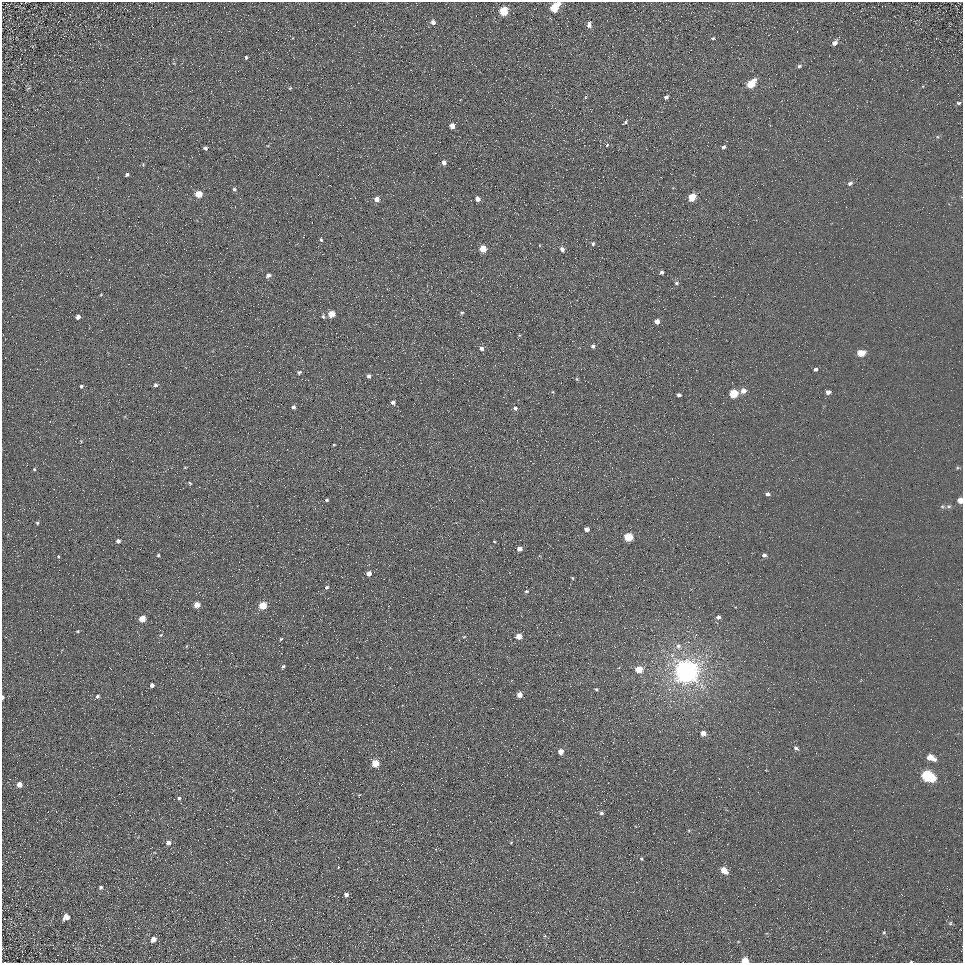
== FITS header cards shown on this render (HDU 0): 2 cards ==
NAXIS1  =                  961
NAXIS2  =                  961

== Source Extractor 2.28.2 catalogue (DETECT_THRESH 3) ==
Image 961 x 961 px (HDU 0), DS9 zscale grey, 1 PNG px = 1 image px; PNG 965 x 965 px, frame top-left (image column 1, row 961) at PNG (2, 2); no overlay
Background 5.37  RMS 7.8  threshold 23.3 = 3 sigma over >= 5 px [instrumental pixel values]
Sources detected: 124; all 124 listed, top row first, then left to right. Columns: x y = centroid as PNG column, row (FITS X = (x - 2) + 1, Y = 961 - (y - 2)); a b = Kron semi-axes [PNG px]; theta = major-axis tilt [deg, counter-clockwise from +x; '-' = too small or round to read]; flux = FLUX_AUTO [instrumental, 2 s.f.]
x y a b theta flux
558 3 5 4 - 2700
554 8 6 5 - 16000
504 11 6 5 - 20000
433 22 6 5 - 2200
589 25 6 5 - 2300
713 38 5 4 - 640
835 43 7 5 43 2300
246 57 5 3 - 750
799 66 6 4 19 990
751 84 7 5 50 17000
290 88 5 3 - 530
586 97 5 3 - 520
666 98 5 4 - 1700
958 103 5 4 - 920
625 122 5 3 - 830
452 126 4 4 - 5000
607 145 5 3 - 530
723 147 5 4 - 1100
205 148 5 4 - 1300
444 162 5 4 - 2600
143 164 5 4 - 590
127 174 5 4 - 1100
850 183 6 5 - 1300
234 189 5 4 - 1000
199 194 5 5 - 12000
692 197 5 5 - 17000
377 199 5 4 - 4300
478 199 4 4 - 2800
321 240 4 3 - 810
593 243 4 3 - 830
483 249 5 4 - 11000
562 249 5 4 - 2100
661 272 4 3 - 1300
268 275 5 4 - 1700
676 283 5 4 - 860
462 313 4 3 - 760
331 314 5 5 - 7800
323 316 5 4 - 810
78 317 4 4 - 2200
657 321 4 4 - 3500
519 335 5 3 - 450
593 346 4 4 - 1200
481 348 5 5 - 1600
861 353 6 4 10 10000
302 360 3 2 - 420
815 369 4 4 - 1300
299 372 5 4 - 960
369 376 4 4 - 1400
577 379 5 4 - 550
156 385 5 5 - 1300
81 386 4 3 - 740
743 391 6 5 - 3500
553 392 4 3 - 410
828 392 4 4 - 2000
733 393 5 5 - 22000
679 395 4 3 - 1300
393 402 5 4 - 1600
293 407 4 4 - 1400
515 408 5 4 - 1200
334 445 3 2 - 470
185 467 5 3 - 430
957 468 5 4 - 600
34 469 4 4 - 590
190 483 4 3 - 530
768 494 4 4 - 1500
327 500 3 3 - 860
960 500 4 4 - 5000
949 506 7 5 -19 1200
501 509 2 2 - 1500
263 516 2 2 - 2800
37 523 5 4 - 700
587 529 4 4 - 2200
629 537 5 5 - 19000
118 541 4 4 - 1700
494 541 4 2 - 410
519 549 4 4 - 2600
158 555 3 3 - 750
764 555 5 4 - 1600
369 574 5 5 - 2800
572 578 4 3 - 530
327 587 5 4 - 850
526 591 6 5 - 820
197 605 5 4 - 5500
262 606 5 4 - 15000
718 617 6 5 - 1700
142 619 5 4 - 7900
561 622 2 2 - 270
78 631 4 3 - 520
161 635 6 5 - 800
519 636 5 4 - 5900
464 637 5 3 - 480
281 639 4 3 - 650
187 646 6 3 70 490
678 646 8 8 - 2500
283 666 5 4 - 900
639 669 5 4 - 12000
686 671 8 7 - 800000
152 685 4 4 - 1500
596 689 4 4 - 640
520 695 4 4 - 3600
97 696 5 4 - 1200
3 697 4 2 - 800
703 733 5 4 - 3600
796 748 6 5 - 1300
561 752 4 4 - 4700
930 757 7 5 -24 7100
375 763 5 4 - 13000
927 776 9 6 -26 60000
20 784 5 5 - 3500
359 795 3 3 - 380
179 798 4 4 - 960
601 813 4 4 - 1000
168 843 5 4 - 2300
511 843 3 3 - 380
641 858 4 4 - 620
724 870 6 5 - 7200
101 887 5 5 - 890
346 895 4 4 - 2300
66 917 6 5 - 3600
950 923 5 4 - 640
884 932 5 4 - 610
153 939 5 5 - 3300
745 960 5 4 - 9900
911 962 3 2 - 400
At the frame edge (FLAGS 8, measured only in part): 5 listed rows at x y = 558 3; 960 500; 3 697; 745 960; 911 962